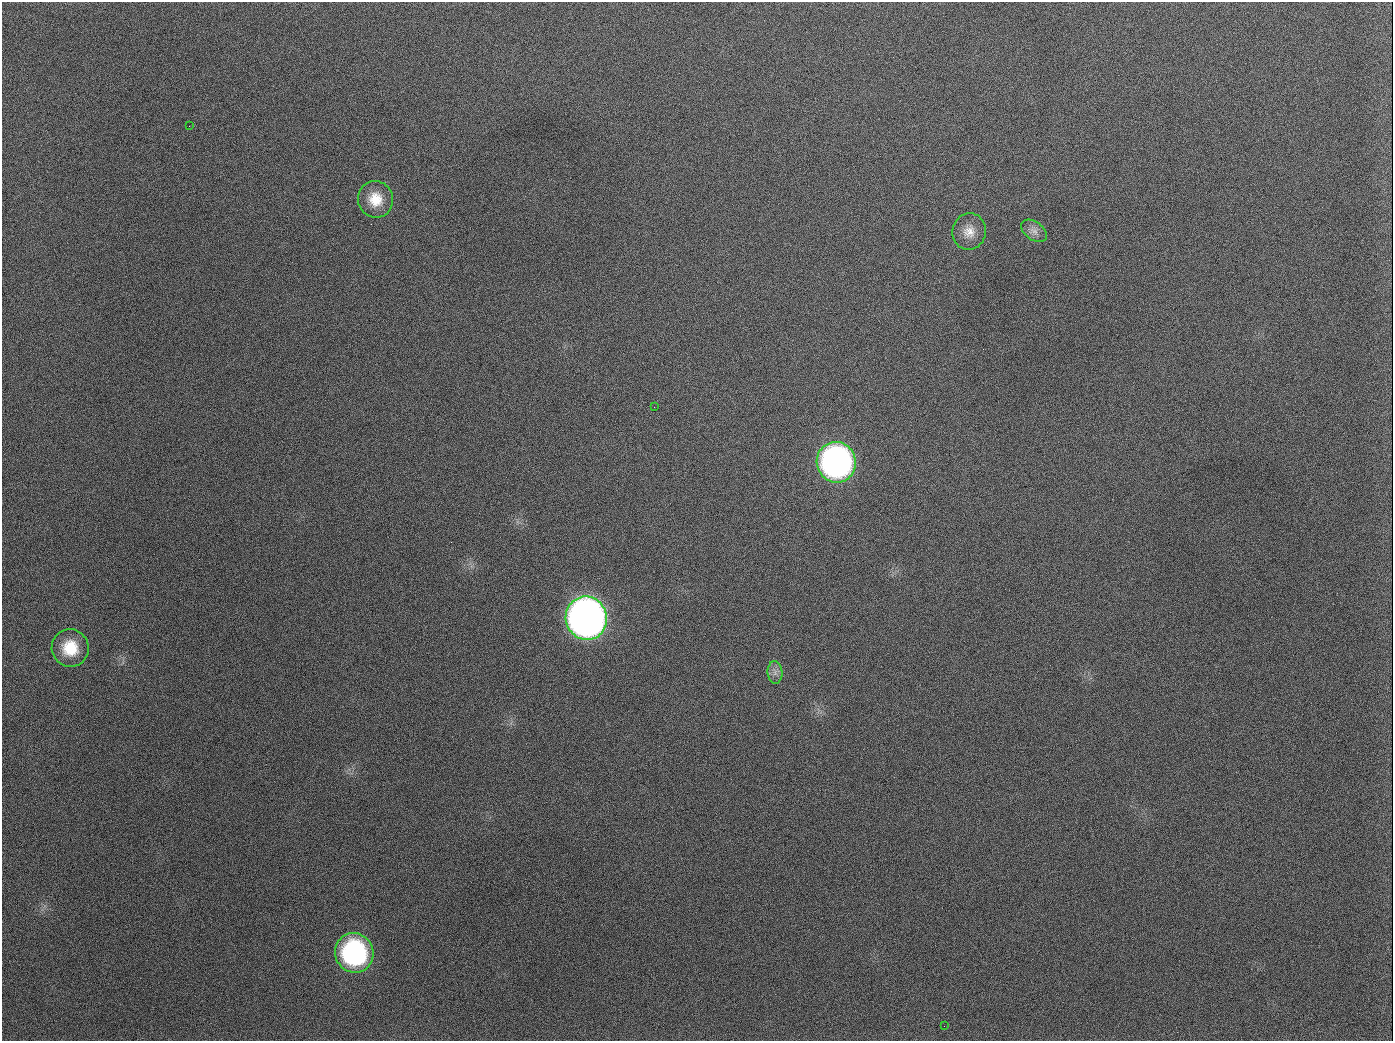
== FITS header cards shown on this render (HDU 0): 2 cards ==
NAXIS1  =                 1391
NAXIS2  =                 1039

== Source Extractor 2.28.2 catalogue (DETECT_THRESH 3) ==
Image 1391 x 1039 px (HDU 0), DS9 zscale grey, 1 PNG px = 1 image px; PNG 1395 x 1043 px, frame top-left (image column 1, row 1039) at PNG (2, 2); each listed source drawn as its Kron ellipse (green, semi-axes under 4 px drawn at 4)
Background 1600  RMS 72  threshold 216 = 3 sigma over >= 5 px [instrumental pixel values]
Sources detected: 11; all 11 listed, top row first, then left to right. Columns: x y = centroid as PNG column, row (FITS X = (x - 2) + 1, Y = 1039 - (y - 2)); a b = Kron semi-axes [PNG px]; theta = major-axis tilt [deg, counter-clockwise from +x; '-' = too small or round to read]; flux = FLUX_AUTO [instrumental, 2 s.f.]
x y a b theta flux
189 126 2 2 - 5.9e+03
375 199 18 17 - 1.1e+05
1034 231 14 9 -35 3.5e+04
969 232 18 16 77 7.0e+04
654 407 3 2 - 3.4e+03
836 462 20 19 - 2.0e+06
586 618 22 20 -74 4.6e+06
70 648 19 18 - 1.6e+05
775 672 11 7 -85 2.7e+04
354 953 20 19 - 9.1e+05
944 1026 2 2 - 4.6e+03